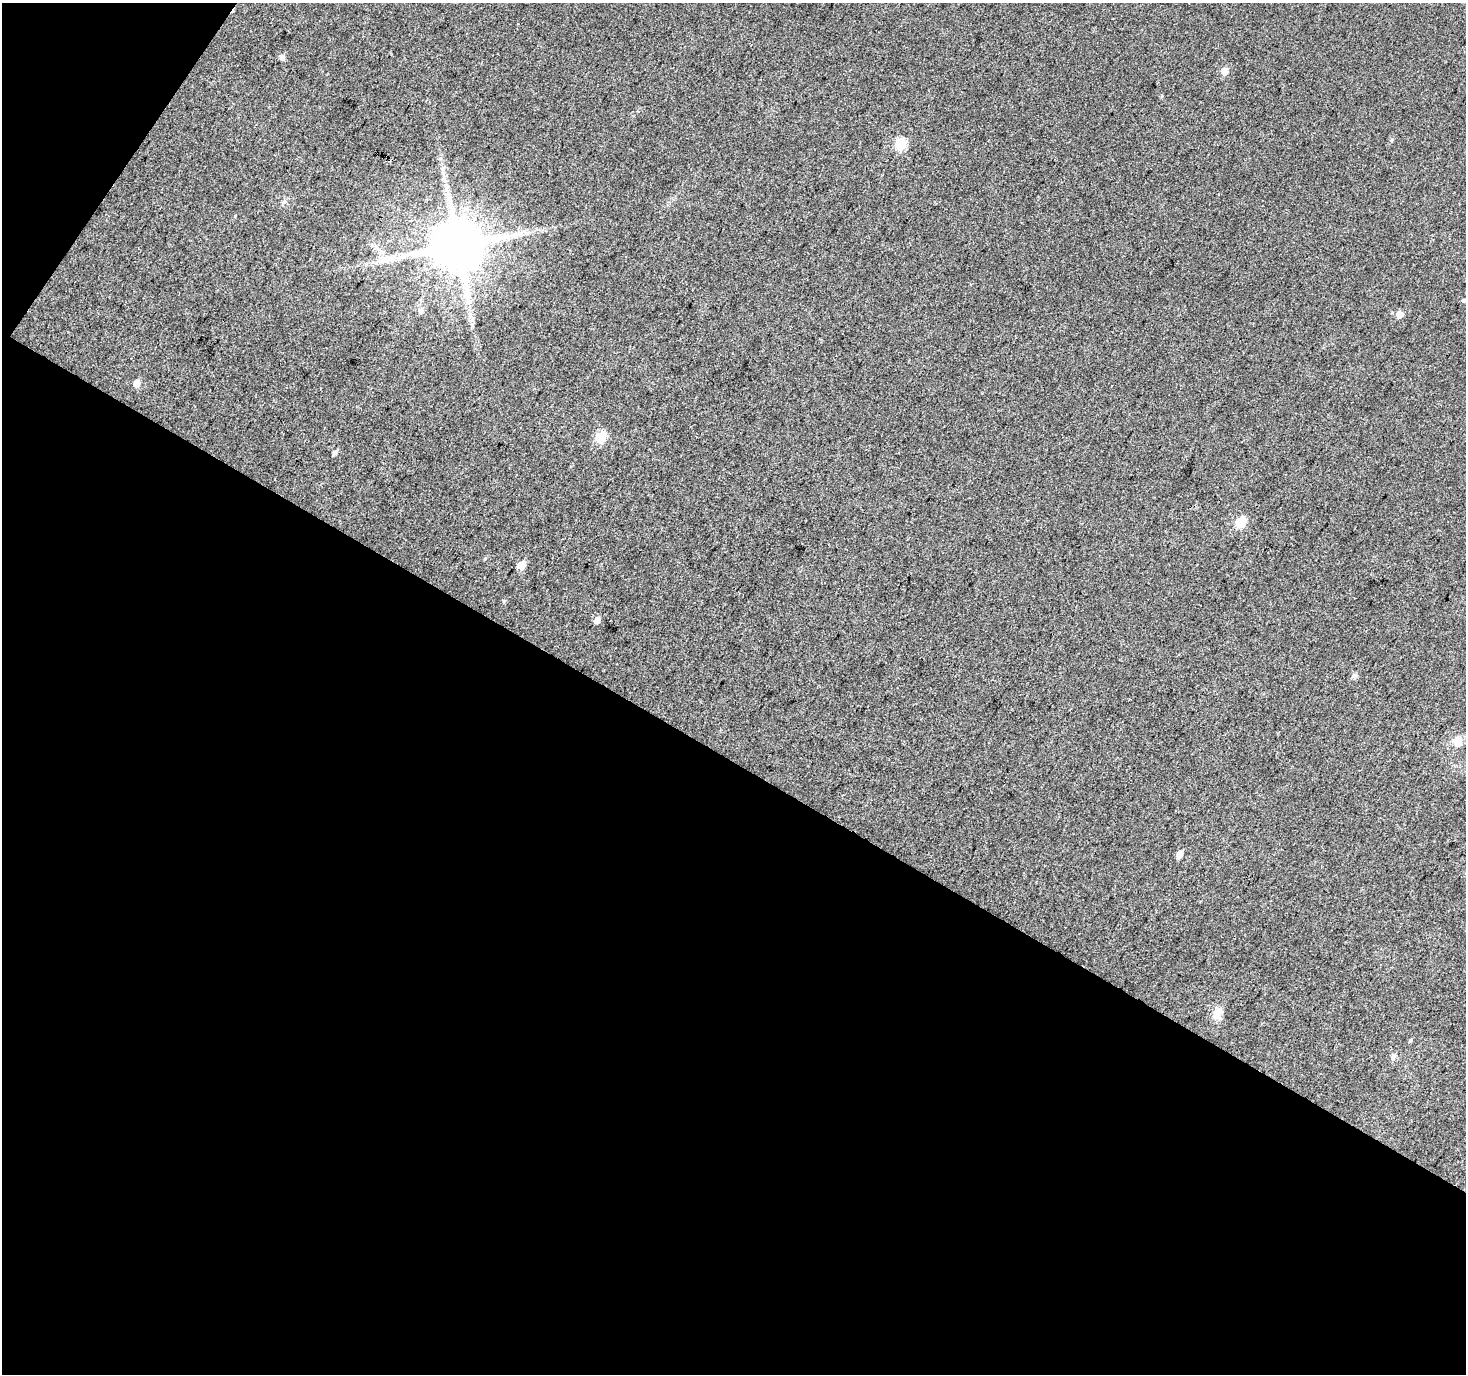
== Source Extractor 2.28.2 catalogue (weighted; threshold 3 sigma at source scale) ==
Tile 3 of 2 x 2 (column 1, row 2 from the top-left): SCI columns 2-1465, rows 119-1490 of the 2930 x 2962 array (HDU 1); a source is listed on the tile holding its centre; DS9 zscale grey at full resolution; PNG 1468 x 1376 px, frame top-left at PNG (2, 3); no overlay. Shown black and unused: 47% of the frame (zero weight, under 3 of 4 exposures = <1% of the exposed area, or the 3 px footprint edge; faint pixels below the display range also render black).
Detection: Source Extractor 2.28.2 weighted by HDU 2 'WHT'; one run over the whole footprint, this tile lists its part. Background 0.0599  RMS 0.012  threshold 0.0523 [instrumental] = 3 sigma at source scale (4.5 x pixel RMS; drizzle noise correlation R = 1.50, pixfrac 1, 0.0396/0.0396 arcsec/px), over >= 5 px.
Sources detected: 23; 1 long thin detection or spike segment (spike, bleed or trail) — not listed; the other 22 listed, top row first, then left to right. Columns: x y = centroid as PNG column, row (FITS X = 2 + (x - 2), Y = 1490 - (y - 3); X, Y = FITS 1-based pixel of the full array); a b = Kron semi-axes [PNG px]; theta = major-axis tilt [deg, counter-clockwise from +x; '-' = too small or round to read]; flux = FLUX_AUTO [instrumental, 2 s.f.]
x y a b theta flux
282 57 6 5 - 5.2
1225 71 6 5 - 11
1391 140 5 3 - 1.3
900 143 6 6 - 83
458 245 13 13 - 7900
395 257 19 5 2 11
1464 300 5 5 - 1.8
421 311 7 6 - 3.7
1399 314 6 5 - 10
137 383 6 5 - 9.1
601 437 6 5 - 58
335 452 5 5 - 3.2
1241 522 6 6 - 51
522 565 6 5 - 18
504 601 6 4 45 1.4
597 620 7 5 60 5.3
1354 675 8 4 31 2.5
1457 742 12 10 41 10
1180 854 8 5 58 6.8
1217 1014 16 11 66 11
1411 1040 5 3 - 1.3
1393 1056 7 6 - 3.7
Unlisted compact peaks at least as high as the median listed source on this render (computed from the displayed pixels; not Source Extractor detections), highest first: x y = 235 216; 485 558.